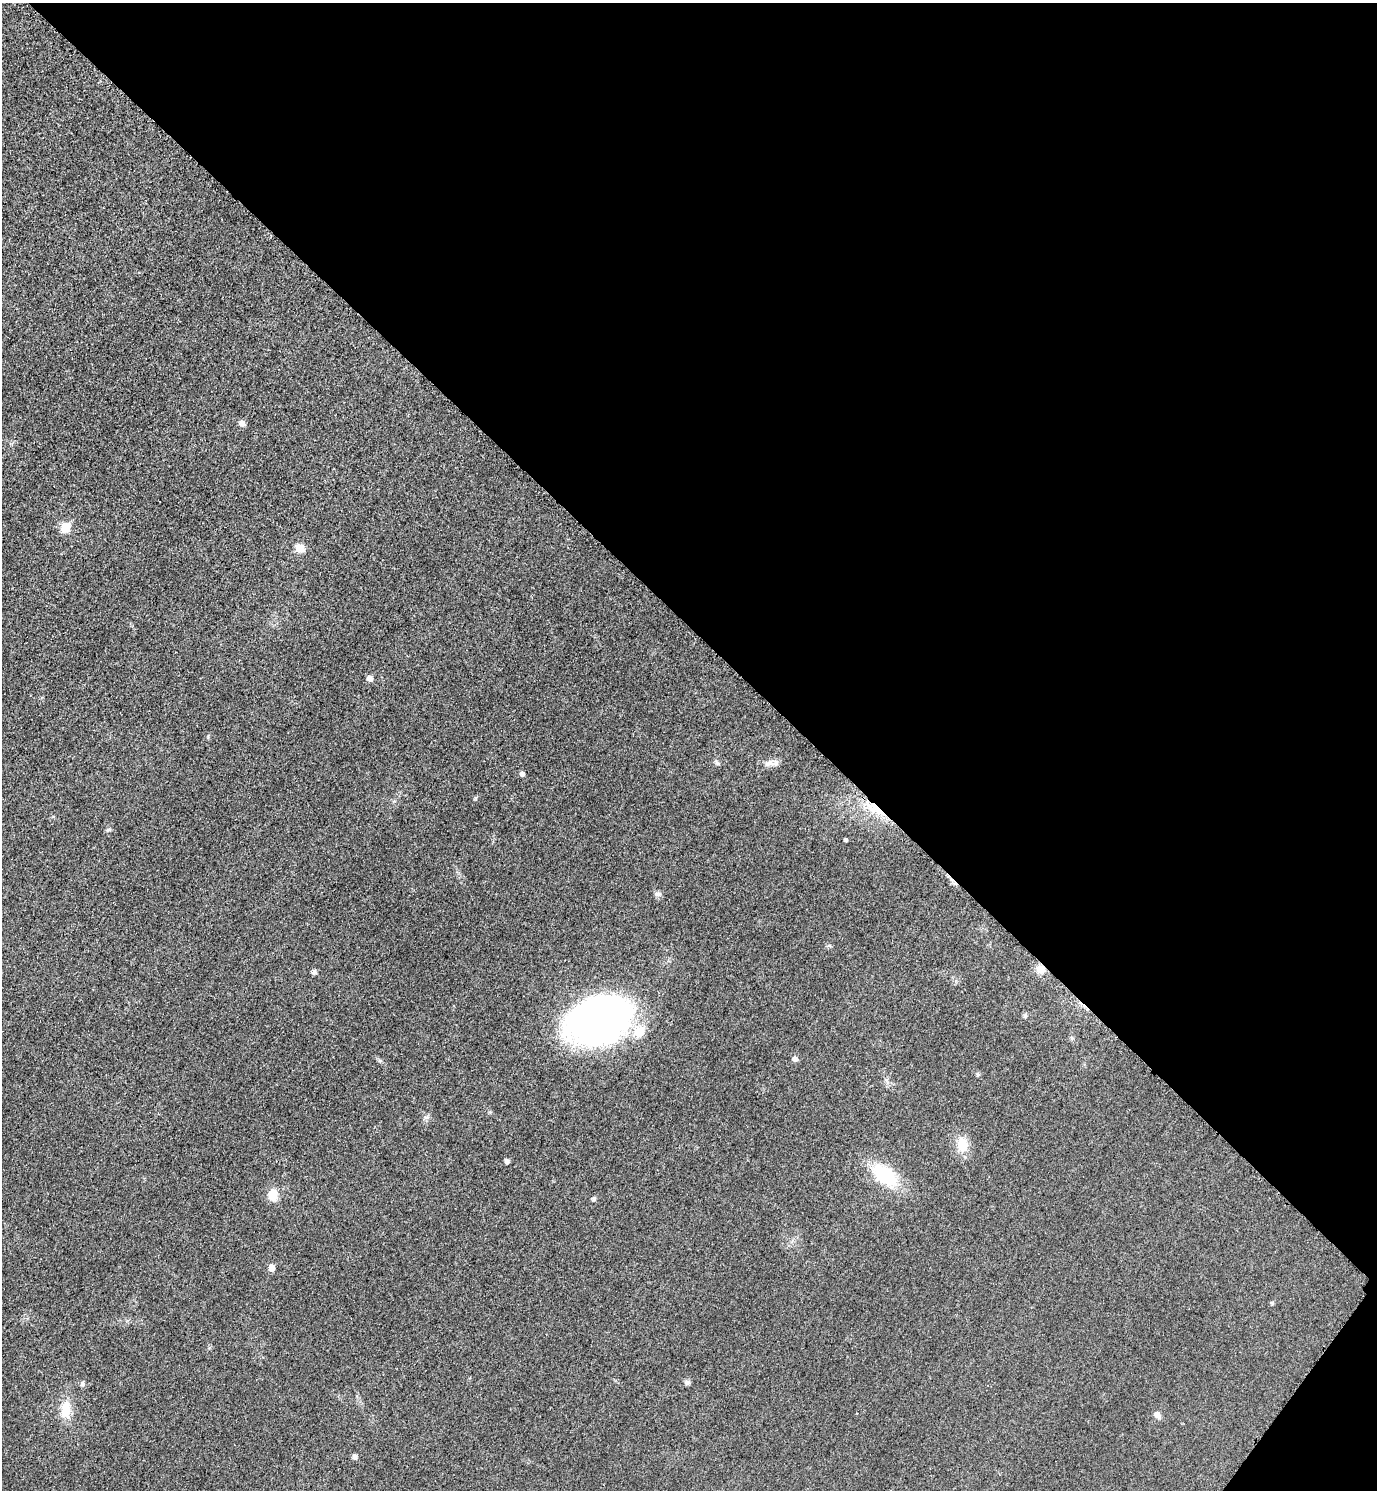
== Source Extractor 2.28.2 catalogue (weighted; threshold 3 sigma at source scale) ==
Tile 8 of 4 x 4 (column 4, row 2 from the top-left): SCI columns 4297-5671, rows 2999-4486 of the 5988 x 5986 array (HDU 1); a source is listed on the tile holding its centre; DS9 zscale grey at full resolution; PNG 1379 x 1492 px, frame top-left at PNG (2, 3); no overlay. Shown black and unused: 43% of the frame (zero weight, under 3 of 5 exposures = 2% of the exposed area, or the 3 px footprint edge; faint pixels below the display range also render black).
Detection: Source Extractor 2.28.2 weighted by HDU 2 'WHT'; one run over the whole footprint, this tile lists its part. Background 0.0321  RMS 0.0055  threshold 0.0249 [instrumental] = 3 sigma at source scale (4.5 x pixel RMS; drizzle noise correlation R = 1.50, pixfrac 1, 0.05/0.05 arcsec/px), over >= 5 px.
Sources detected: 31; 1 inside a brighter listed object's ellipse — not listed separately; the other 30 listed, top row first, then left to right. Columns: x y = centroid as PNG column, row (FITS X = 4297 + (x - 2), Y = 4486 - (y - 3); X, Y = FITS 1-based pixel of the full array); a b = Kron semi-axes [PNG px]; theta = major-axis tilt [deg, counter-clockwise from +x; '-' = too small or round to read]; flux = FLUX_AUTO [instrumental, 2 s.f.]
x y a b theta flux
242 423 6 6 - 3.2
65 527 6 6 - 18
300 548 10 9 - 5.7
370 678 6 6 - 3.1
716 762 9 4 -36 1
769 763 15 8 4 3.7
522 773 5 5 - 1.6
875 806 20 11 -64 12
108 830 7 4 43 0.94
846 840 3 3 - 0.92
658 894 9 7 -9 1.6
1041 969 10 9 - 5.3
314 972 5 5 - 2
1025 1015 7 5 88 1.1
599 1021 57 38 21 290
1072 1038 6 5 - 0.89
795 1059 6 6 - 2.4
978 1074 6 4 -89 0.76
962 1144 17 12 -81 11
507 1161 5 4 - 1.8
885 1175 29 16 -37 32
273 1195 15 12 88 7.2
594 1199 5 5 - 1.3
272 1268 6 5 - 4.6
1272 1303 5 4 - 0.82
687 1382 7 6 - 1.5
83 1384 7 6 - 1.3
66 1409 24 13 -89 10
1157 1415 10 7 -54 2.5
355 1457 5 5 - 2.1
Overlapping masked pixels (flux is a lower limit): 2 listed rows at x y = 875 806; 1041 969
Unlisted compact peaks at least as high as the median listed source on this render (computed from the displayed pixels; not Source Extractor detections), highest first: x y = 475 798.